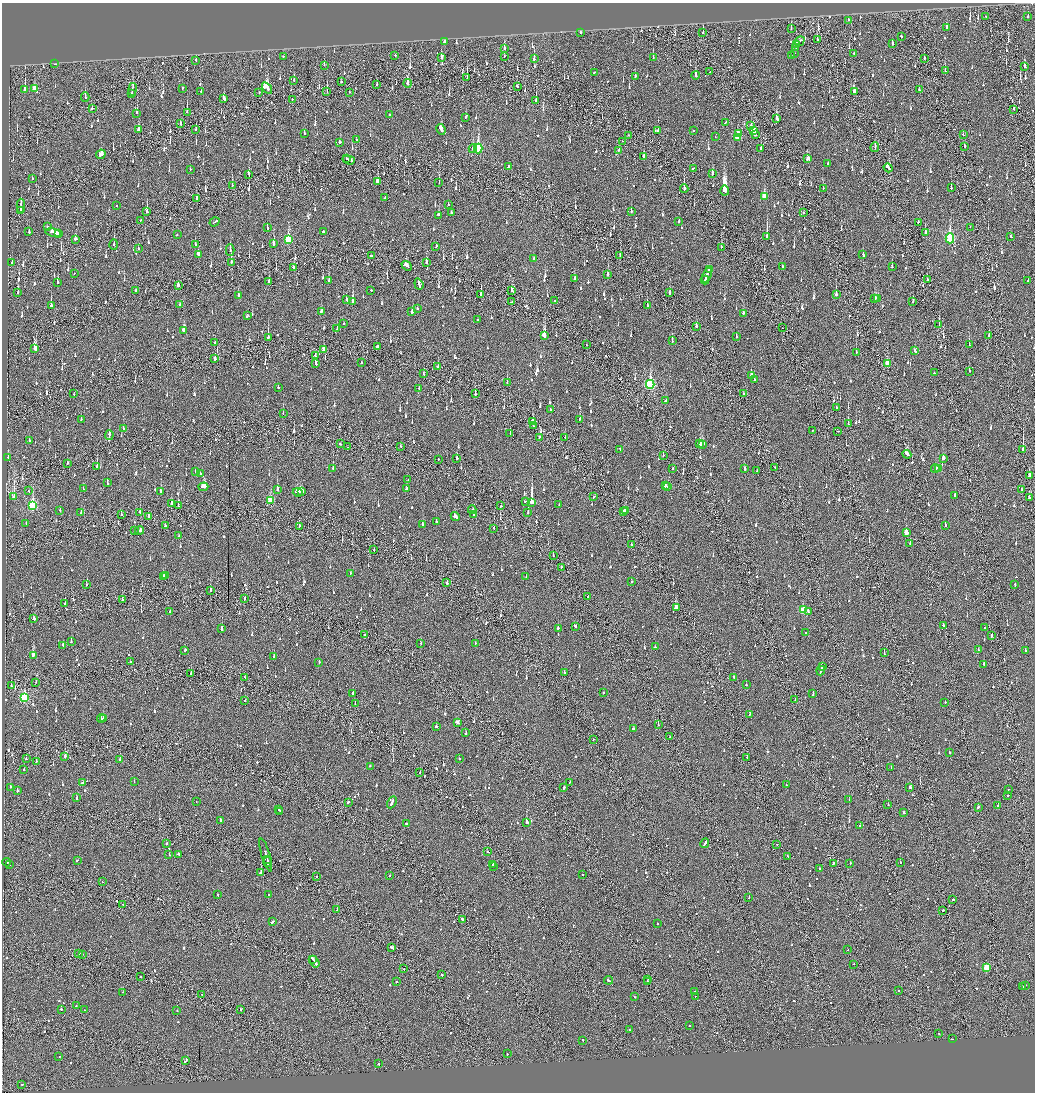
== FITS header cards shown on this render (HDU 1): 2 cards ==
NAXIS1  =                 2065
NAXIS2  =                 2180

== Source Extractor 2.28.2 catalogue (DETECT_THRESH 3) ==
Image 2065 x 2180 px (HDU 1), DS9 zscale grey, zoomed out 1/2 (1 PNG px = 2 x 2 image px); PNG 1037 x 1094 px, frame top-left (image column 1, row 2179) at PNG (2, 3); each listed source drawn as its Kron ellipse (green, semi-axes under 4 px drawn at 4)
Background -0.144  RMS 0.073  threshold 0.219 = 3 sigma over >= 5 px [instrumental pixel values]
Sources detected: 1549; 82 cannot appear on this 1/2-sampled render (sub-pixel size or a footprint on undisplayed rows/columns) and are neither listed nor drawn; of the other 1467, the 500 brightest by FLUX_AUTO listed and drawn (967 fainter detections omitted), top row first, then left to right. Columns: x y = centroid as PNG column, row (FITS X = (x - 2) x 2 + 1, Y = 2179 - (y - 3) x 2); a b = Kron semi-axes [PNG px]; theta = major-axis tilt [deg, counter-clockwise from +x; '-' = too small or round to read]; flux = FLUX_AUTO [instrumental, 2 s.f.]
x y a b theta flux
986 16 2 1 - 110
1028 16 3 2 - 63
848 20 2 2 - 56
791 28 3 2 - 59
946 28 3 2 - 240
703 32 4 2 - 65
580 33 2 2 - 75
901 36 3 2 - 120
817 40 3 2 - 73
800 41 5 2 - 200
445 42 3 2 - 67
796 44 4 2 - 170
892 44 3 2 - 79
504 48 4 2 - 130
796 48 2 1 - 93
794 53 2 2 - 59
854 53 2 2 - 180
395 55 2 2 - 69
283 56 2 2 - 56
504 56 2 2 - 70
791 56 2 2 - 68
441 57 3 2 - 120
653 57 4 2 - 150
924 58 2 2 - 55
534 59 4 2 - 130
196 60 3 2 - 68
55 64 2 2 - 55
324 65 2 1 - 56
1025 66 3 2 - 74
945 71 2 2 - 120
594 72 2 2 - 75
710 72 2 2 - 370
696 75 4 2 - 280
635 76 2 2 - 84
467 78 4 1 - 160
294 80 3 2 - 74
341 82 2 2 - 110
408 83 4 2 - 250
376 85 2 2 - 66
517 86 2 2 - 73
34 88 4 2 - 170
182 88 2 2 - 88
267 88 6 3 -56 850
25 89 3 2 - 320
133 89 6 1 81 380
919 90 2 2 - 57
201 91 2 2 - 64
854 91 3 2 - 85
327 92 3 1 - 75
349 92 2 1 - 110
259 93 2 1 - 270
132 94 3 2 - 150
85 97 4 1 - 120
224 99 4 2 - 340
292 99 2 2 - 140
536 100 2 2 - 110
92 109 2 2 - 63
1014 109 3 1 - 83
187 112 3 1 - 160
137 113 2 2 - 110
390 115 2 2 - 240
466 117 2 2 - 68
776 119 4 2 - 200
725 122 3 2 - 210
181 124 3 2 - 62
751 126 4 3 - 59
196 129 2 1 - 79
441 129 6 3 -65 180
138 130 4 2 - 110
693 130 2 2 - 130
753 130 4 3 - 290
658 131 2 2 - 94
304 134 2 2 - 110
739 134 3 2 - 63
628 135 2 1 - 55
755 135 2 2 - 220
963 135 2 1 - 58
715 137 2 1 - 85
737 137 3 3 - 360
356 140 2 2 - 120
622 141 2 1 - 140
340 142 3 2 - 96
965 146 2 1 - 140
875 147 5 1 - 160
478 148 5 3 - 1100
761 148 2 2 - 150
473 149 4 2 - 160
619 150 2 2 - 57
101 154 5 3 - 200
644 157 3 2 - 190
346 159 2 1 - 93
808 159 3 2 - 110
349 160 6 2 -17 290
828 163 2 2 - 96
509 166 2 2 - 240
693 168 2 2 - 150
888 168 5 2 - 200
190 169 2 2 - 65
712 173 4 2 - 150
249 175 4 2 - 160
32 178 2 2 - 81
377 182 4 3 - 100
439 183 2 1 - 150
232 185 3 1 - 59
823 188 2 1 - 62
951 188 4 2 - 150
684 189 4 2 - 200
725 190 5 4 - 3600
764 196 4 3 - 310
385 198 2 2 - 72
196 199 3 2 - 56
448 204 2 2 - 87
116 205 2 2 - 94
21 206 7 1 -88 66
20 210 2 1 - 440
147 211 4 1 - 530
631 211 2 2 - 120
451 213 2 2 - 74
803 213 2 1 - 56
439 215 3 2 - 130
140 220 2 2 - 56
679 221 3 2 - 58
214 222 5 2 - 200
918 222 2 2 - 69
47 227 2 2 - 74
970 227 2 2 - 70
267 228 4 2 - 120
29 232 3 2 - 110
323 232 2 2 - 190
53 233 8 2 -10 280
925 233 3 2 - 110
58 234 2 1 - 66
177 235 2 2 - 80
1011 236 2 2 - 110
767 237 4 2 - 1200
950 238 5 3 - 1200
75 239 3 2 - 70
288 239 4 3 - 730
274 244 3 2 - 330
114 245 5 2 - 210
195 245 3 2 - 58
436 246 2 2 - 73
721 247 2 2 - 74
138 248 2 1 - 80
230 250 6 2 90 96
198 254 4 3 - 110
620 255 3 1 - 120
863 255 2 2 - 74
371 256 2 1 - 730
534 259 2 2 - 73
231 262 3 1 - 270
426 262 4 2 - 97
12 263 2 1 - 140
407 266 6 2 -41 230
783 266 2 2 - 70
293 267 2 2 - 99
892 267 2 2 - 70
709 269 3 2 - 150
74 273 2 2 - 61
608 274 3 2 - 200
707 275 8 2 70 380
574 279 2 2 - 160
329 280 3 2 - 67
705 280 4 2 - 140
927 280 2 2 - 59
1028 281 2 2 - 110
57 282 4 2 - 110
269 282 3 2 - 96
419 284 6 2 -70 220
178 285 3 2 - 69
135 290 3 2 - 65
371 290 2 2 - 56
512 291 3 2 - 130
18 293 3 2 - 81
670 293 3 2 - 110
481 294 3 2 - 130
238 295 3 2 - 58
836 295 3 2 - 220
875 298 3 2 - 140
878 299 3 2 - 70
347 300 3 2 - 89
555 300 2 2 - 57
353 301 4 2 - 590
512 302 2 2 - 58
913 302 3 2 - 58
179 305 2 2 - 74
647 305 3 2 - 270
51 306 3 2 - 290
417 308 2 2 - 66
321 311 4 2 - 130
412 312 3 2 - 64
743 313 2 2 - 310
247 316 3 2 - 110
477 320 2 2 - 83
344 323 2 2 - 68
939 324 2 1 - 77
696 326 3 2 - 110
782 328 2 1 - 67
337 329 3 2 - 85
183 331 4 2 - 140
989 335 3 2 - 110
544 336 4 3 - 620
268 337 3 1 - 390
736 337 2 2 - 58
672 341 3 2 - 210
215 343 2 2 - 63
587 345 2 1 - 68
970 345 3 2 - 220
377 347 4 2 - 270
35 349 4 3 - 310
323 349 3 2 - 86
914 351 3 2 - 92
856 353 2 2 - 110
315 356 4 2 - 110
215 359 3 2 - 250
316 363 3 2 - 140
362 363 2 2 - 96
887 363 3 2 - 180
438 366 2 2 - 170
969 371 2 2 - 99
934 373 2 2 - 69
423 374 3 1 - 120
751 375 3 2 - 180
754 379 3 2 - 59
507 383 2 1 - 130
650 384 4 3 - 1600
278 387 2 2 - 110
419 388 2 2 - 73
475 393 3 1 - 81
74 394 3 2 - 67
744 394 2 1 - 280
666 401 2 2 - 80
837 408 3 2 - 77
550 409 2 2 - 59
283 414 2 1 - 95
81 419 2 2 - 66
580 419 2 2 - 310
532 421 3 2 - 90
848 424 2 2 - 210
533 426 2 1 - 120
123 429 2 2 - 70
812 430 2 2 - 60
838 431 2 2 - 64
510 434 2 1 - 56
109 435 5 2 - 180
539 437 2 2 - 86
565 438 3 1 - 140
29 440 2 2 - 70
340 444 3 2 - 97
700 444 3 2 - 310
703 444 4 2 - 210
400 446 3 2 - 89
347 447 2 1 - 240
620 449 3 2 - 59
1023 450 3 2 - 1300
907 454 4 2 - 240
663 455 2 2 - 61
8 457 2 2 - 130
457 458 2 2 - 260
943 458 3 2 - 170
438 459 2 1 - 74
67 463 2 1 - 220
97 467 2 2 - 79
775 467 2 1 - 87
333 468 2 2 - 250
672 468 3 1 - 70
935 468 4 2 - 130
938 468 2 2 - 85
744 469 2 2 - 140
757 471 3 2 - 180
195 472 2 2 - 140
200 473 3 2 - 62
1029 475 4 2 - 150
408 480 2 2 - 62
107 483 4 2 - 130
665 486 4 2 - 81
203 487 5 2 - 250
668 487 2 2 - 120
406 488 2 2 - 68
83 489 2 2 - 61
277 489 3 2 - 330
1021 489 2 2 - 58
28 491 2 2 - 77
161 492 3 2 - 260
298 492 5 3 - 290
301 492 4 2 - 180
955 495 2 2 - 260
14 497 2 2 - 480
594 497 3 2 - 86
1029 498 3 2 - 77
270 500 3 3 - 540
525 501 4 2 - 160
532 502 3 2 - 7100
171 504 4 2 - 140
559 504 2 2 - 110
32 505 4 3 - 1200
178 506 2 2 - 94
501 506 2 2 - 90
60 510 3 2 - 130
472 510 4 2 - 220
626 510 3 2 - 150
140 512 2 2 - 160
623 512 2 2 - 120
81 513 3 2 - 100
528 513 2 2 - 200
121 514 2 2 - 60
473 514 2 1 - 63
148 516 3 2 - 150
455 516 4 2 - 160
436 521 2 2 - 73
26 523 2 1 - 58
422 524 2 2 - 100
945 525 2 2 - 72
165 526 2 2 - 91
299 526 2 2 - 59
494 528 2 2 - 150
139 530 5 2 - 180
135 531 2 2 - 82
906 532 3 2 - 200
179 536 2 2 - 110
910 543 2 2 - 85
631 544 2 2 - 140
374 550 2 1 - 110
553 555 2 1 - 68
561 567 2 2 - 68
350 573 2 2 - 63
165 575 2 2 - 69
526 576 2 1 - 56
163 577 3 2 - 130
631 582 2 2 - 57
447 583 2 1 - 360
86 584 2 2 - 100
1015 585 3 2 - 86
210 590 2 2 - 110
588 597 2 2 - 130
122 599 2 2 - 140
245 599 2 2 - 63
65 603 2 1 - 81
676 608 4 2 - 510
803 610 3 3 - 550
170 611 2 2 - 65
808 612 2 2 - 58
34 619 3 2 - 80
575 626 3 2 - 140
943 626 3 2 - 300
558 628 2 2 - 190
984 628 2 2 - 74
222 629 3 2 - 230
806 632 2 2 - 56
365 634 3 2 - 120
992 636 3 1 - 100
71 642 2 2 - 68
421 643 2 2 - 100
475 643 2 2 - 170
63 645 3 2 - 74
655 647 2 2 - 82
185 650 2 2 - 67
978 650 2 2 - 110
1025 651 3 2 - 150
884 653 3 2 - 87
33 655 3 2 - 450
274 656 2 2 - 89
130 662 2 2 - 55
319 662 2 2 - 61
984 664 2 2 - 190
822 667 3 2 - 110
821 671 5 2 - 180
564 672 2 2 - 64
191 673 2 2 - 340
245 677 2 2 - 80
734 677 2 2 - 130
36 682 2 1 - 100
746 685 2 2 - 250
11 686 2 2 - 62
603 693 2 2 - 69
353 694 3 2 - 110
813 694 4 2 - 94
24 697 4 3 - 1200
245 700 2 1 - 68
795 700 2 2 - 82
945 702 2 2 - 87
355 704 2 2 - 72
749 714 2 2 - 66
101 718 4 1 - 97
103 718 2 2 - 280
457 722 4 2 - 150
658 725 2 1 - 120
436 727 2 2 - 300
633 729 2 2 - 150
466 733 2 2 - 86
670 737 2 1 - 71
593 740 2 1 - 84
949 752 2 2 - 83
65 756 2 2 - 380
747 757 2 2 - 170
26 759 2 2 - 61
459 759 2 2 - 99
120 760 2 2 - 98
36 761 2 2 - 160
370 766 2 2 - 56
891 768 2 2 - 75
24 770 2 2 - 77
420 773 2 1 - 63
134 782 2 2 - 130
570 782 2 2 - 110
83 783 2 2 - 71
786 785 2 2 - 79
10 787 2 2 - 170
910 787 2 2 - 410
564 788 3 2 - 74
1008 789 2 1 - 64
17 791 2 2 - 180
1008 796 2 2 - 66
77 798 2 2 - 140
849 800 2 2 - 91
196 802 2 2 - 59
348 802 2 2 - 150
392 802 6 2 61 260
888 805 2 2 - 110
998 806 2 2 - 140
978 807 3 1 - 130
278 809 2 2 - 210
280 811 2 1 - 64
904 813 2 2 - 86
220 820 3 2 - 110
526 822 2 2 - 1700
406 823 2 2 - 59
860 825 2 2 - 74
705 843 5 2 - 220
167 844 2 2 - 110
777 844 2 1 - 67
487 852 2 2 - 69
178 854 2 2 - 92
169 855 2 2 - 81
266 855 17 2 -73 350
788 856 2 2 - 120
267 860 3 1 - 100
77 861 3 1 - 78
6 862 4 2 - 270
268 862 5 1 - 200
900 862 2 1 - 170
833 863 4 1 - 77
850 863 2 2 - 94
9 865 3 2 - 64
492 865 2 2 - 130
494 866 2 2 - 60
819 868 2 2 - 76
261 873 2 2 - 470
390 875 2 2 - 83
582 875 2 1 - 96
316 877 2 2 - 68
102 882 2 2 - 67
268 894 2 2 - 61
218 895 2 2 - 62
749 898 2 2 - 83
953 900 2 2 - 130
123 904 2 1 - 56
337 910 2 1 - 150
943 910 2 2 - 230
462 919 3 2 - 100
272 922 3 2 - 89
657 924 2 2 - 70
392 948 4 2 - 270
848 950 2 2 - 57
79 953 2 2 - 65
82 954 2 2 - 58
313 959 3 2 - 150
314 962 6 2 -56 360
854 964 2 2 - 71
986 967 3 3 - 410
404 969 2 2 - 94
441 974 3 2 - 83
141 976 2 1 - 62
648 979 3 1 - 110
608 980 4 2 - 240
396 982 2 2 - 160
647 982 2 1 - 150
1025 985 2 1 - 72
1022 987 4 2 - 200
898 990 2 2 - 210
695 991 2 1 - 61
123 992 2 2 - 100
202 995 2 1 - 72
695 996 2 2 - 55
634 997 2 1 - 110
76 1006 2 2 - 58
61 1009 2 1 - 120
85 1010 2 2 - 130
177 1010 2 2 - 57
240 1010 2 2 - 120
689 1026 2 2 - 120
629 1030 2 2 - 72
939 1033 2 2 - 81
952 1039 2 1 - 71
583 1040 2 2 - 83
507 1054 2 2 - 92
59 1056 2 1 - 120
186 1060 4 2 - 340
378 1064 2 2 - 110
22 1084 2 2 - 69
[967 fainter detections neither listed nor drawn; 82 sub-pixel or undisplayed-footprint detections neither listed nor drawn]